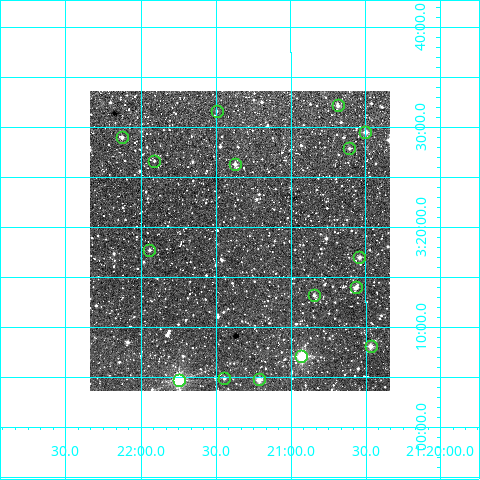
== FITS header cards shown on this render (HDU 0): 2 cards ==
NAXIS1  =                  300
NAXIS2  =                  300

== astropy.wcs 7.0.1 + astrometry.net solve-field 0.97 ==
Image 300 x 300 px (HDU 0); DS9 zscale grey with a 90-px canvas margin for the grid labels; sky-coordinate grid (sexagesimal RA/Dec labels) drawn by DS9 from the SOLVED WCS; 16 Tycho-2 reference stars matched to detected sources circled (green)
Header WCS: RA---TAN/DEC--TAN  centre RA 21:21:20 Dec +03:19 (320.33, +3.31 deg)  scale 6 arcsec/px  FOV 30.0' x 30.0'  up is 0 deg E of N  parity normal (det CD < 0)
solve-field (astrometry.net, Tycho-2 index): VERIFIED the header's WCS against the Tycho-2 star catalogue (verified at 2 index scales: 14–16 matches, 0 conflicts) and refined it, rather than solving blind
Solved WCS: RA---TAN-SIP/DEC--TAN-SIP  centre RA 21:21:20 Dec +03:19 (320.34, +3.31 deg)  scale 5.99 arcsec/px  FOV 30.0' x 30.0'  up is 0 deg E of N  parity normal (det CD < 0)
The solver's refit moves the header's centre by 2.4 arcsec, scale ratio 0.9989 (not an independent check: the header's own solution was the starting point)
Tycho-2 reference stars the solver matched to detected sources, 16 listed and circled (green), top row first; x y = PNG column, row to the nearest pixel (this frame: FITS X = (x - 90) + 1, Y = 300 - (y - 91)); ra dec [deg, ICRS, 3 dp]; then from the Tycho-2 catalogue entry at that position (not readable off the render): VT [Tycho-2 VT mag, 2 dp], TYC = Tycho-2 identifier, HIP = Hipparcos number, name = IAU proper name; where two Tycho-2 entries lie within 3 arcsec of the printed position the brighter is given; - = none
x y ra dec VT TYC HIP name
338 105 320.171 +3.536 11.01 532-1611-1 - -
217 111 320.374 +3.526 12.44 532-1668-1 - -
365 132 320.125 +3.491 10.58 532-1614-1 - -
122 137 320.532 +3.483 11.51 532-1663-1 - -
349 148 320.152 +3.464 11.65 532-1683-1 - -
154 161 320.477 +3.444 12.10 532-1698-1 - -
235 164 320.343 +3.438 11.39 532-1726-1 - -
149 250 320.485 +3.295 11.52 532-43-1 - -
359 257 320.135 +3.283 11.18 532-513-1 - -
356 287 320.141 +3.233 10.60 532-441-1 - -
314 295 320.211 +3.220 11.41 532-370-1 - -
371 346 320.117 +3.135 10.05 532-735-1 - -
301 356 320.232 +3.118 7.92 532-314-1 105399 -
224 378 320.361 +3.081 11.53 532-317-1 - -
259 379 320.303 +3.079 9.31 532-1191-1 - -
179 380 320.436 +3.078 7.65 532-348-1 105466 -